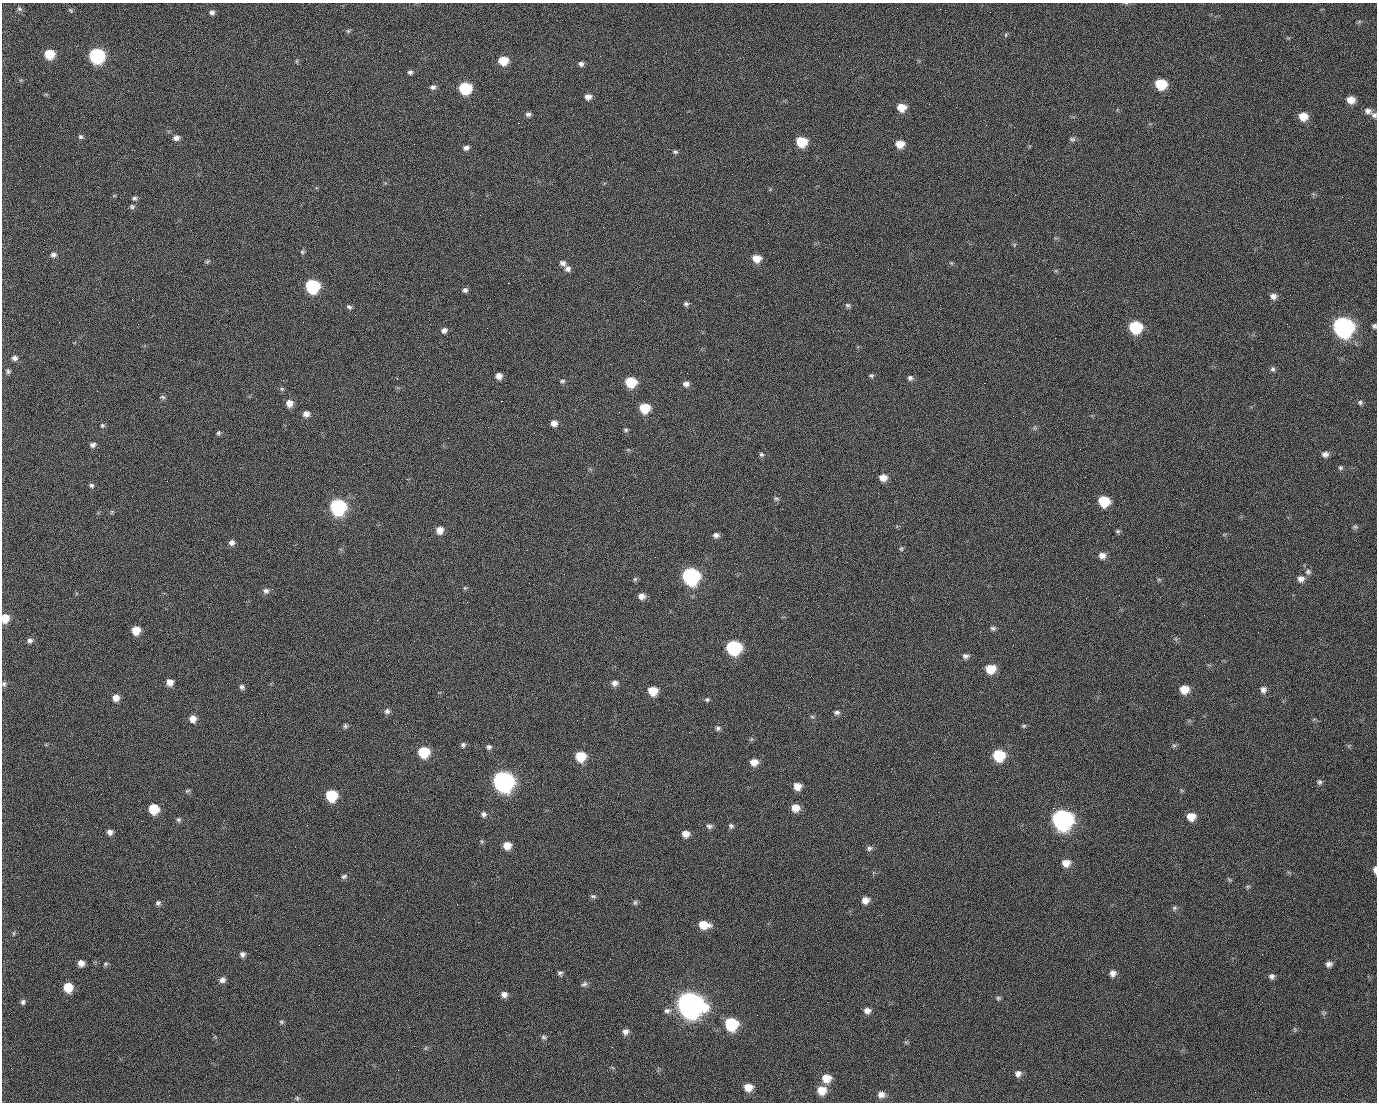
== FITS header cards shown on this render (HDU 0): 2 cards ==
NAXIS1  =                 1375 / length of data axis 1
NAXIS2  =                 1100 / length of data axis 2

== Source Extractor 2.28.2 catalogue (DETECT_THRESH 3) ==
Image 1375 x 1100 px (HDU 0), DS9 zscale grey, 1 PNG px = 1 image px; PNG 1379 x 1104 px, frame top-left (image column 1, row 1100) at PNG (2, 3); no overlay
Background 1540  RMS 34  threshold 101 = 3 sigma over >= 5 px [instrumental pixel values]
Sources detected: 216; all 216 listed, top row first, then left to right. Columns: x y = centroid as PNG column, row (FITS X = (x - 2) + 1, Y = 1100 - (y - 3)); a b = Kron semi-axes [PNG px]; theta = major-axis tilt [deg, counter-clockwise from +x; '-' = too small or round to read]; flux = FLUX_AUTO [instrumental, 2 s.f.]
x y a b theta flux
19 9 8 6 -40 5.6e+03
71 12 4 3 - 5.9e+03
212 12 7 6 - 7.5e+03
990 12 3 2 - 1.8e+03
1359 22 7 4 19 2.9e+03
348 31 6 5 - 3.6e+03
1006 35 6 4 89 2.9e+03
399 51 2 2 - 2.5e+04
49 54 7 7 - 6.8e+04
97 56 8 8 - 4.6e+05
297 61 6 4 71 2.7e+03
503 61 8 7 - 5.3e+04
581 64 6 6 - 7.2e+03
410 72 6 6 - 5.4e+03
1160 84 8 7 - 9.4e+04
433 87 8 7 - 7.2e+03
465 88 8 7 - 1.6e+05
588 97 7 6 - 1.2e+04
498 99 2 2 - 1.5e+03
434 100 2 2 - 5.0e+03
1351 100 8 7 - 2.4e+04
929 104 2 2 - 9.6e+02
901 107 8 7 - 3.2e+04
1368 111 9 7 -18 1.1e+04
528 114 7 6 - 6.1e+03
1374 115 7 7 - 6.7e+03
1303 116 8 7 - 3.3e+04
518 123 2 2 - 3.7e+04
80 137 6 6 - 4.9e+03
176 138 8 6 17 9.7e+03
1072 139 8 6 2 4.9e+03
801 142 8 7 - 8.2e+04
900 144 8 7 - 2.9e+04
466 148 7 6 - 8.8e+03
675 152 7 5 -9 4.4e+03
1015 195 2 2 - 7.5e+03
134 198 6 6 - 5.2e+03
132 207 7 6 - 5.0e+03
480 215 2 2 - 9.4e+02
302 252 6 5 - 3.7e+03
53 255 8 6 4 7.9e+03
756 258 8 7 - 3.0e+04
207 261 6 4 34 3.5e+03
563 263 9 7 -35 8.4e+03
951 263 6 4 -44 2.8e+03
568 269 8 7 - 9.6e+03
927 275 2 2 - 1.1e+03
508 283 2 2 - 5.7e+04
312 286 8 8 - 2.8e+05
465 290 6 6 - 6.8e+03
1083 291 2 2 - 4.0e+03
1290 295 2 2 - 2.4e+03
1273 296 8 7 - 1.0e+04
686 304 6 6 - 5.5e+03
848 305 7 6 - 4.9e+03
349 307 7 5 -30 4.7e+03
355 315 2 2 - 1.3e+03
59 322 3 2 - 1.6e+03
1287 324 2 2 - 1.4e+03
1374 326 5 4 - 4.5e+03
1135 327 9 8 - 1.6e+05
1343 327 10 9 - 1.3e+06
444 330 7 6 - 8.2e+03
14 358 7 6 - 7.8e+03
1273 369 7 6 - 5.3e+03
8 371 6 6 - 5.0e+03
499 376 6 6 - 1.4e+04
871 376 7 5 0 4.1e+03
910 378 7 7 - 6.7e+03
562 381 7 5 1 4.4e+03
631 382 8 7 - 8.3e+04
984 383 2 2 - 2.3e+04
686 384 8 6 -3 1.0e+04
282 389 6 5 - 3.8e+03
97 391 3 2 - 1.7e+03
162 397 8 5 -16 4.3e+03
501 401 3 2 - 5.8e+04
1360 402 6 6 - 4.7e+03
289 403 7 7 - 1.8e+04
644 408 8 7 - 6.2e+04
619 412 2 2 - 9.2e+02
306 414 7 6 - 1.3e+04
554 423 7 6 - 1.3e+04
102 425 5 5 - 3.8e+03
1034 428 6 4 71 3.4e+03
626 430 5 5 - 3.7e+03
218 433 6 5 - 4.2e+03
93 445 7 6 - 7.0e+03
761 454 6 5 - 4.5e+03
1325 454 8 7 - 9.6e+03
1340 468 6 6 - 4.3e+03
883 478 8 7 - 1.9e+04
91 485 6 5 - 4.7e+03
623 497 2 2 - 3.4e+03
776 499 7 5 -3 4.6e+03
1104 501 8 7 - 8.2e+04
338 507 8 8 - 5.1e+05
111 512 6 4 71 3.0e+03
1355 527 8 6 -15 4.6e+03
440 530 8 7 - 1.9e+04
1118 531 7 5 -44 3.9e+03
716 535 7 5 8 8.1e+03
232 543 7 7 - 1.0e+04
901 549 7 5 89 3.9e+03
1102 556 9 8 - 1.3e+04
655 557 2 2 - 9.3e+02
1308 572 8 7 - 7.9e+03
691 576 9 9 - 6.1e+05
635 579 6 5 - 4.0e+03
1301 579 10 8 6 1.2e+04
1159 580 6 4 -2 3.0e+03
465 588 5 5 - 3.1e+03
266 591 9 7 -24 8.6e+03
641 596 8 7 - 1.3e+04
5 618 7 7 - 3.7e+04
27 619 2 2 - 2.0e+03
377 620 2 2 - 1.3e+04
993 628 8 6 -16 5.3e+03
136 630 7 7 - 3.6e+04
30 640 7 7 - 7.2e+03
414 641 2 2 - 9.6e+02
733 647 9 8 - 2.9e+05
966 656 9 6 -4 7.7e+03
990 669 9 8 - 4.2e+04
170 682 6 6 - 1.7e+04
615 683 8 7 - 1.0e+04
4 684 7 6 - 4.9e+03
242 687 7 6 - 6.2e+03
1184 689 8 7 - 3.3e+04
1263 690 8 7 - 9.9e+03
653 691 8 7 - 4.1e+04
116 698 7 7 - 1.7e+04
707 699 6 5 - 4.2e+03
387 711 8 7 - 7.7e+03
837 712 7 6 - 6.0e+03
812 717 6 4 -2 3.1e+03
193 719 7 7 - 1.8e+04
345 726 6 6 - 4.7e+03
1024 726 6 4 22 3.3e+03
718 728 7 6 - 5.4e+03
463 745 7 6 - 5.6e+03
1174 746 6 5 - 4.2e+03
489 747 7 6 - 5.9e+03
424 752 8 8 - 8.6e+04
934 753 3 2 - 2.0e+03
999 755 9 8 - 1.1e+05
580 756 8 8 - 6.4e+04
754 762 8 7 - 2.0e+04
503 781 10 9 - 1.4e+06
1320 782 7 6 - 5.2e+03
797 786 8 7 - 2.1e+04
187 791 7 4 30 3.5e+03
101 794 3 2 - 2.7e+03
331 795 8 7 - 1.2e+05
930 795 2 2 - 9.2e+03
795 808 8 7 - 2.5e+04
1053 808 2 2 - 1.8e+04
153 809 7 7 - 6.4e+04
484 814 7 7 - 7.2e+03
1191 816 8 7 - 2.7e+04
1062 819 10 9 - 1.3e+06
178 820 6 6 - 4.6e+03
709 826 8 6 -2 6.9e+03
731 826 7 6 - 5.5e+03
110 832 6 6 - 1.0e+04
685 834 7 7 - 1.7e+04
507 845 8 7 - 2.4e+04
869 848 7 6 - 5.9e+03
1066 863 9 8 - 2.1e+04
1375 870 7 3 -87 1.2e+04
344 876 7 6 - 5.0e+03
1230 880 6 4 -44 3.0e+03
1248 887 6 4 29 3.5e+03
593 896 8 5 -9 4.5e+03
865 900 7 7 - 1.7e+04
635 902 7 6 - 4.7e+03
158 903 7 6 - 5.7e+03
457 904 3 2 - 1.9e+03
1174 908 7 6 - 5.0e+03
704 925 11 7 -6 3.8e+04
1118 932 2 2 - 2.9e+03
14 933 6 4 89 2.7e+03
242 954 6 6 - 7.4e+03
610 959 2 2 - 2.9e+03
81 963 6 6 - 1.5e+04
106 964 6 5 - 3.7e+03
1329 964 6 5 - 8.9e+03
560 973 7 6 - 5.3e+03
1113 973 8 7 - 1.2e+04
1272 976 7 6 - 7.1e+03
222 980 8 7 - 8.8e+03
758 980 2 2 - 2.3e+03
584 984 9 6 19 6.6e+03
68 987 8 7 - 5.3e+04
504 994 8 7 - 1.1e+04
998 998 6 6 - 4.1e+03
23 1002 7 6 - 5.9e+03
690 1005 12 11 - 3.1e+06
667 1011 10 7 3 9.8e+03
867 1011 8 7 - 1.1e+04
1324 1013 7 4 -34 3.4e+03
757 1015 2 2 - 1.3e+03
281 1022 6 5 - 3.5e+03
731 1024 9 8 - 1.7e+05
1295 1029 6 4 -71 3.0e+03
625 1032 8 7 - 1.0e+04
1136 1035 2 2 - 1.1e+03
543 1037 7 6 - 5.1e+03
612 1047 2 2 - 9.9e+02
1018 1074 9 8 - 1.1e+04
826 1078 9 8 - 3.3e+04
748 1087 9 8 - 2.7e+04
821 1090 9 8 - 3.4e+04
881 1094 8 8 - 1.3e+04
169 1095 2 2 - 6.3e+03
297 1098 6 5 - 3.3e+03
At the frame edge (FLAGS 8, measured only in part): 5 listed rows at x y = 1374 115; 1374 326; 5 618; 4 684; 1375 870